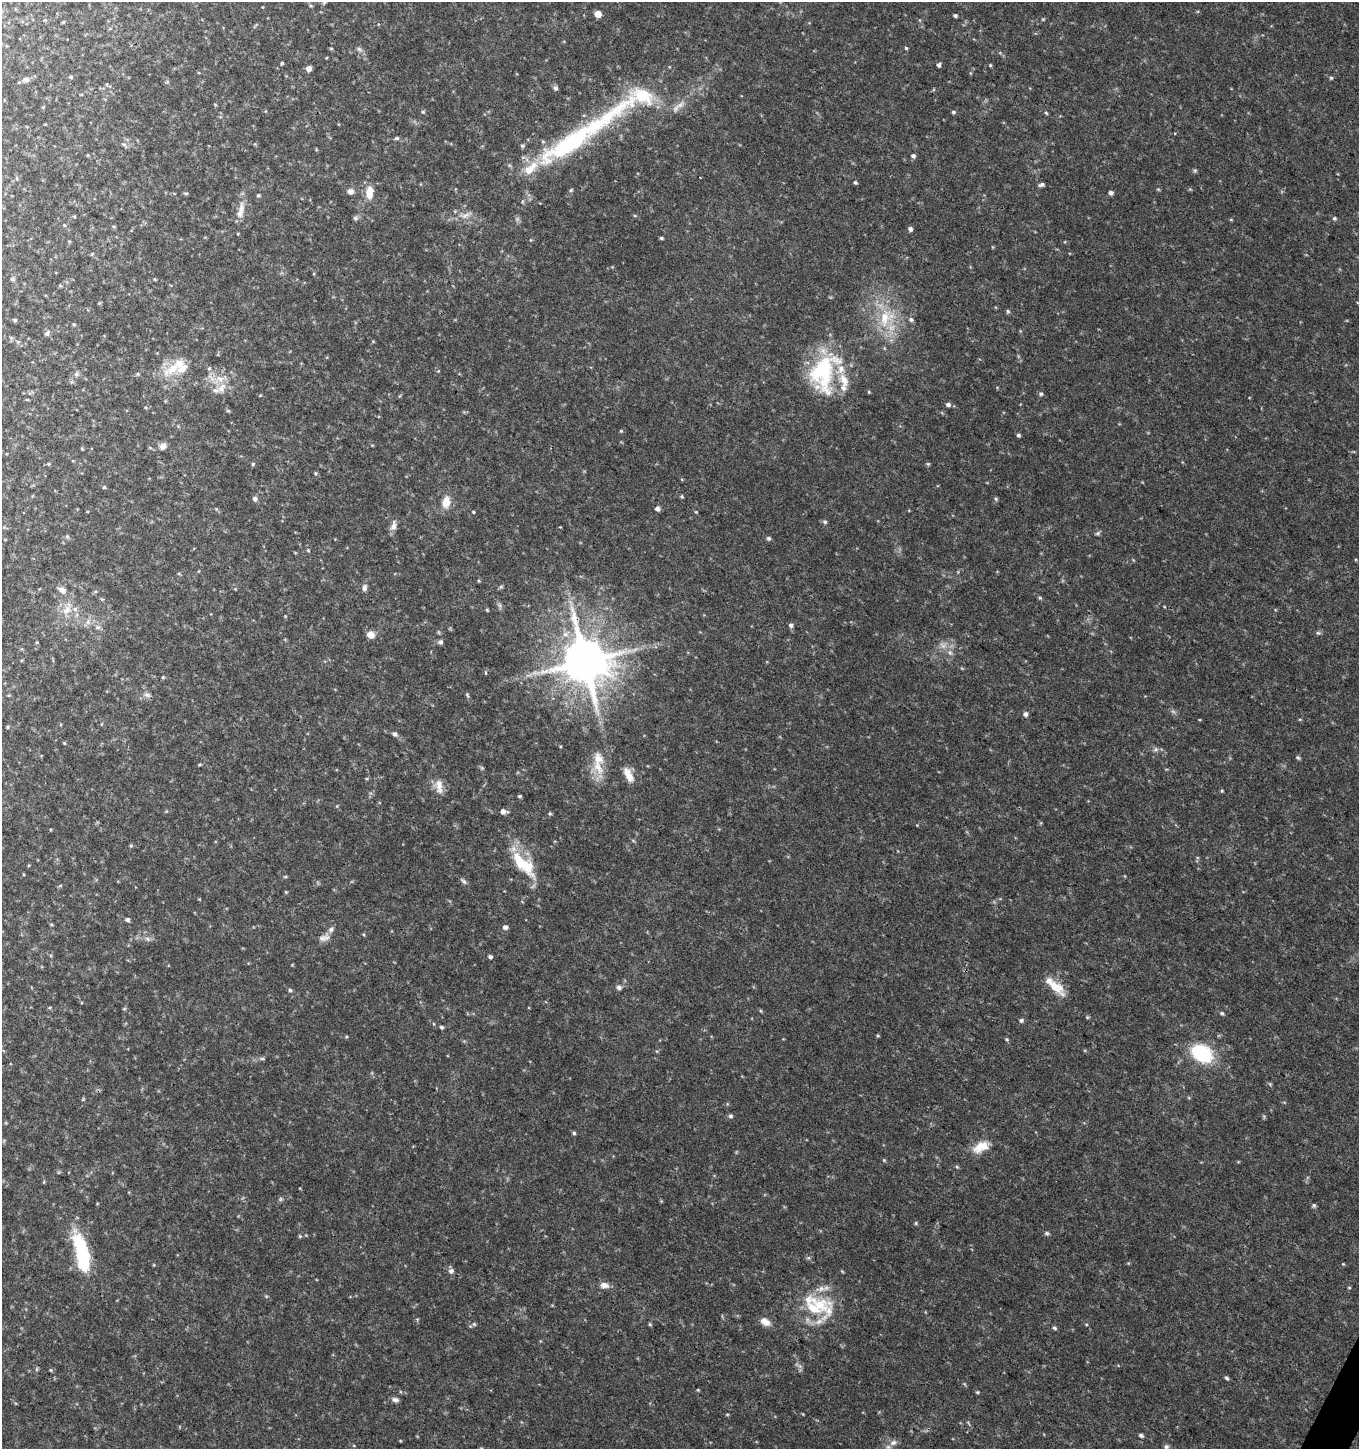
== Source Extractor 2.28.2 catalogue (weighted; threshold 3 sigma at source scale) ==
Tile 6 of 4 x 4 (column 2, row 2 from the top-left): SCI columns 1625-2981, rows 2899-4345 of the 5896 x 5806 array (HDU 1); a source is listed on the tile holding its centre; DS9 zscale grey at full resolution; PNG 1361 x 1451 px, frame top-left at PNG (2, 2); no overlay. Shown black and unused: <1% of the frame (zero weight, under 3 of 4 exposures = <1% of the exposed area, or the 3 px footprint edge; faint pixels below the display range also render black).
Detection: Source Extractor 2.28.2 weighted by HDU 2 'WHT'; one run over the whole footprint, this tile lists its part. Background 0.0292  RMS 0.0034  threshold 0.0154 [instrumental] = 3 sigma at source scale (4.5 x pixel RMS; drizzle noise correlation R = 1.50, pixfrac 1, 0.0396/0.0396 arcsec/px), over >= 5 px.
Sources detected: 194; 2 too faint to see at this stretch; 1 long thin detection or spike segment (spike, bleed or trail) — not listed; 10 inside a brighter listed object's ellipse — not listed separately; the other 181 listed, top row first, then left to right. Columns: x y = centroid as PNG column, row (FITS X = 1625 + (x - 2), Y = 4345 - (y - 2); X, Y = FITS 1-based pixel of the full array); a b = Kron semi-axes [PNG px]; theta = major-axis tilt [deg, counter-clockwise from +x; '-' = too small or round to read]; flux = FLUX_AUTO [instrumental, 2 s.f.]
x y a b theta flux
324 2 6 4 2 0.44
311 6 5 3 - 0.38
598 14 5 5 - 3.3
955 16 4 3 - 0.68
1043 19 5 3 - 0.32
331 48 5 3 - 0.33
906 48 4 4 - 0.46
359 49 8 6 -28 0.91
282 63 4 3 - 0.4
939 65 5 4 - 0.67
990 65 4 4 - 0.37
309 68 5 5 - 1.8
71 77 5 4 - 0.47
1331 78 5 4 - 0.46
26 80 10 7 11 1.3
555 88 6 5 - 0.95
643 96 38 21 -29 16
680 105 18 7 33 2.7
423 112 5 4 - 0.45
953 112 5 4 - 0.56
1046 113 6 3 -45 0.42
397 138 6 5 - 0.57
124 145 10 4 -38 0.73
522 146 6 5 - 0.57
88 155 4 4 - 0.28
913 156 6 5 - 0.89
531 168 26 12 42 7.1
1195 170 6 5 - 0.53
17 178 6 4 -89 0.48
855 182 5 4 - 0.51
1041 185 6 4 12 0.95
1158 189 5 4 - 0.36
571 190 6 4 45 0.46
350 191 8 7 - 1.6
369 192 16 9 88 4.7
186 193 7 3 -8 0.42
1111 193 5 5 - 0.89
258 195 5 4 - 0.54
241 209 20 7 84 3.5
466 215 17 7 30 2.3
74 216 5 3 - 0.31
355 218 7 6 - 0.77
1334 218 6 5 - 0.64
113 226 5 3 - 0.34
910 229 5 5 - 0.97
661 238 4 3 - 0.55
12 279 6 5 - 0.57
1008 311 6 5 - 0.52
885 318 30 19 70 14
911 319 7 6 - 0.87
15 320 5 5 - 0.47
74 324 5 4 - 0.4
47 333 9 6 58 0.89
11 338 6 4 -46 0.51
173 369 33 12 34 8.2
209 369 6 5 - 0.57
438 371 5 3 - 0.28
823 373 49 32 74 33
76 374 7 6 - 0.97
219 379 17 11 25 5
1041 394 5 5 - 0.53
260 395 5 3 - 0.25
27 400 5 3 - 0.3
948 404 6 5 - 1.1
228 411 6 4 -19 0.38
621 431 4 4 - 0.35
1018 435 4 4 - 0.63
163 446 10 8 51 1.7
82 449 5 3 - 0.31
49 464 5 4 - 0.34
253 464 4 4 - 0.46
928 464 5 5 - 0.44
316 473 5 5 - 0.5
104 487 5 4 - 0.4
682 496 4 4 - 0.46
255 499 6 6 - 1
996 499 5 5 - 0.51
446 502 15 10 80 4.4
657 509 5 5 - 1.3
473 512 3 3 - 0.34
696 512 4 3 - 0.3
825 522 6 5 - 0.67
394 526 13 7 75 2.1
1098 533 7 5 28 0.64
67 536 6 5 - 0.52
768 538 5 5 - 0.7
308 550 5 4 - 0.34
479 581 5 3 - 0.32
364 587 9 6 83 1.2
501 587 6 5 - 0.5
62 590 12 7 -32 1.9
1040 598 5 4 - 0.46
500 605 7 4 -89 0.71
67 610 16 11 43 4.7
487 610 5 3 - 0.35
285 616 5 4 - 0.29
88 622 9 6 70 1.5
791 625 5 5 - 0.96
98 627 8 6 14 1.1
1318 633 6 5 - 0.59
371 635 8 7 - 3
37 642 5 3 - 0.31
441 642 6 5 - 0.89
943 646 8 6 -43 1.5
950 652 8 6 -70 1.3
585 661 14 13 - 1600
163 677 5 4 - 0.41
147 695 10 6 -16 1.2
467 695 7 4 -69 0.51
1025 714 5 5 - 1.1
1300 719 5 3 - 0.32
7 727 4 4 - 0.37
395 734 7 5 -46 0.91
64 743 4 3 - 0.31
1156 749 7 5 36 0.85
1298 757 6 4 -36 0.54
199 764 7 3 19 0.39
598 767 25 17 -62 7.1
482 768 6 5 - 0.5
628 775 19 8 -63 4
439 786 21 10 -79 3.6
1222 791 5 3 - 0.34
519 796 4 3 - 0.5
503 811 7 5 -3 1.7
550 813 5 4 - 0.48
131 846 5 4 - 0.37
524 864 45 17 -47 14
285 877 5 3 - 0.41
463 881 11 5 -45 0.88
60 886 6 3 19 0.38
286 892 5 4 - 0.33
127 920 5 5 - 0.8
51 924 5 3 - 0.36
505 927 6 5 - 1.2
331 929 9 7 59 1.4
364 935 5 3 - 0.34
322 938 11 10 - 1.9
148 939 9 5 -28 1.1
490 957 5 4 - 0.74
1055 986 29 11 -40 6.5
619 987 6 6 - 1.2
290 990 5 4 - 0.58
124 1009 6 3 19 0.37
1222 1013 6 5 - 0.66
1021 1020 5 5 - 0.81
441 1027 5 4 - 0.6
878 1036 4 3 - 0.36
1007 1039 5 4 - 0.47
1202 1053 22 16 -31 23
262 1059 6 4 1 0.56
1270 1084 6 4 -71 0.42
83 1099 5 4 - 0.36
731 1116 6 5 - 0.75
1264 1116 7 3 -84 0.41
574 1133 5 5 - 0.57
981 1147 22 12 27 5.6
884 1160 5 4 - 0.36
957 1167 5 4 - 0.43
280 1199 6 5 - 0.57
1314 1205 6 5 - 0.57
916 1223 5 4 - 0.41
1047 1233 6 5 - 0.62
300 1236 5 4 - 0.4
82 1252 47 14 -76 25
1343 1264 4 4 - 0.29
451 1271 7 6 - 1.1
604 1285 11 7 -11 2
1349 1287 4 3 - 0.3
266 1296 6 4 -18 0.42
819 1305 37 24 -25 17
765 1322 14 9 -29 2.7
474 1324 6 5 - 0.51
650 1324 5 4 - 0.43
1055 1328 6 4 -32 0.62
1227 1378 5 4 - 0.62
698 1390 4 3 - 0.31
977 1392 5 3 - 0.39
395 1400 9 6 -11 1.2
1141 1435 5 4 - 0.76
893 1443 11 7 31 1.8
1166 1447 6 5 - 0.85
Overlapping masked pixels (flux is a lower limit): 1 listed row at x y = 585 661